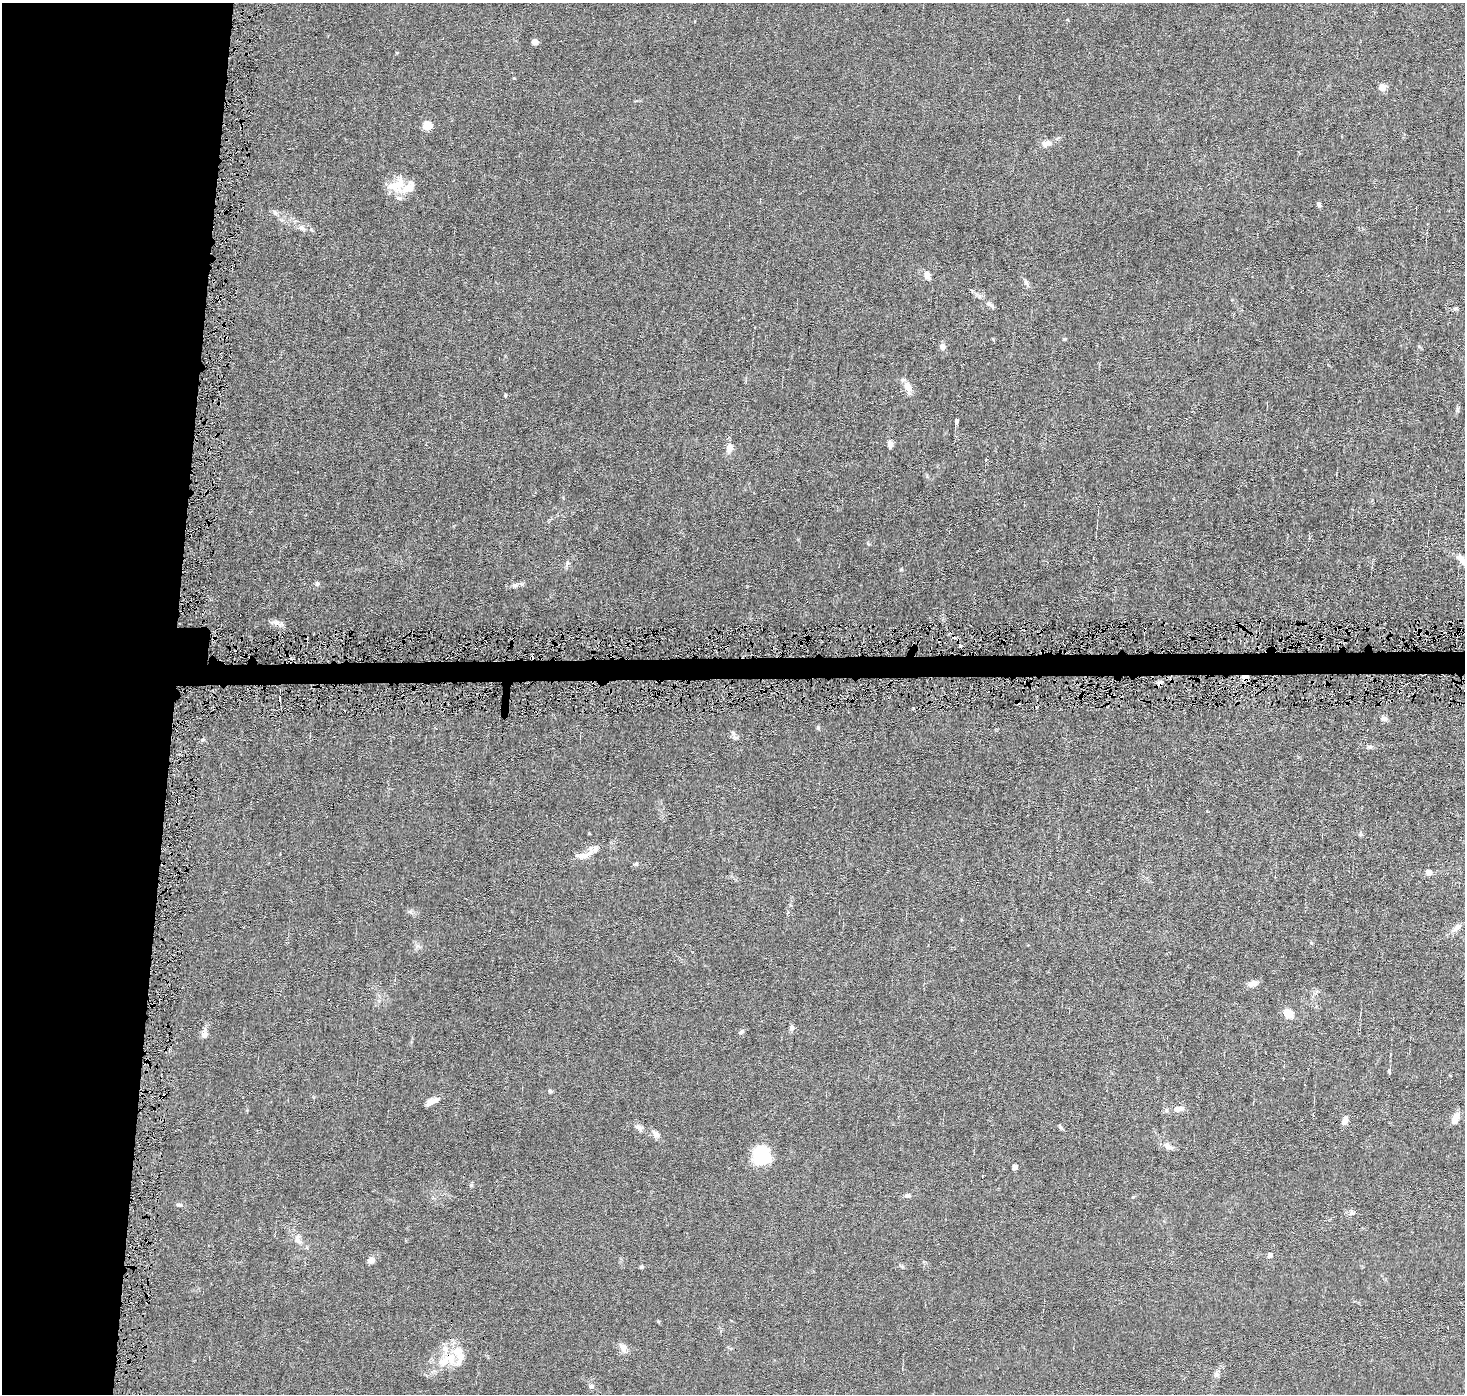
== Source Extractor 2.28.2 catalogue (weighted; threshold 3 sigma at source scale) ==
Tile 4 of 3 x 3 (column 1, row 2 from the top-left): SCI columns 1-1463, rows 1495-2886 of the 4389 x 4421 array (HDU 1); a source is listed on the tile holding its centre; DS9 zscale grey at full resolution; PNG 1467 x 1396 px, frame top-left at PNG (2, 3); no overlay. Shown black and unused: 13% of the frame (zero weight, under 4 of 8 exposures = <1% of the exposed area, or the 3 px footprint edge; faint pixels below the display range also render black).
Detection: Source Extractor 2.28.2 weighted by HDU 2 'WHT'; one run over the whole footprint, this tile lists its part. Background 0.0148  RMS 0.0022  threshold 0.00894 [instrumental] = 3 sigma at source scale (4.09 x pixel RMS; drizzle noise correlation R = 1.36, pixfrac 0.8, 0.05/0.05 arcsec/px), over >= 5 px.
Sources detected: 83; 1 inside a brighter object's white glare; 4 cosmic-ray / hot-pixel residue — not listed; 4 inside a brighter listed object's ellipse — not listed separately; the other 74 listed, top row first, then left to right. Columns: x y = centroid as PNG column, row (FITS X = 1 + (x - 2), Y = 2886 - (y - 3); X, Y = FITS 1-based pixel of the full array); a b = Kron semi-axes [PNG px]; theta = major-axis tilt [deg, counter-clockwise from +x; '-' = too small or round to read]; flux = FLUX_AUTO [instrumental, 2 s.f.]
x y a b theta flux
1067 19 5 3 - 0.16
535 42 5 4 - 1.4
1382 87 7 7 - 1.3
427 125 8 8 - 3.1
1046 143 16 8 23 1.4
396 186 27 19 28 4.3
1319 204 6 5 - 0.45
275 213 9 4 -55 0.53
302 228 10 8 -35 1
927 275 9 7 -78 1.4
1026 282 11 5 -73 0.58
990 305 14 5 -34 0.69
1455 308 7 5 2 0.35
1064 339 4 4 - 0.2
942 346 8 7 - 0.82
908 387 15 9 -69 1.8
505 395 5 3 - 0.18
1457 409 7 4 90 0.34
957 420 5 3 - 1.2
890 444 10 6 87 0.85
729 448 13 8 70 1.5
986 459 3 3 - 0.19
1463 561 19 9 -38 2.9
567 563 9 6 52 0.58
901 569 5 4 - 0.21
317 583 6 5 - 0.5
515 585 9 6 13 0.73
276 623 11 8 -16 1
214 639 4 3 - 0.47
960 646 3 3 - 0.78
1246 678 9 8 - 1.2
913 708 3 3 - 0.48
1384 719 9 6 -7 0.7
818 728 6 4 -69 0.3
734 737 10 4 -75 0.49
203 739 6 4 1 0.28
1370 747 9 5 -6 0.51
1361 835 6 4 0 0.3
584 855 31 10 34 2.6
636 864 6 5 - 0.32
1429 872 6 6 - 1.1
1456 928 17 7 42 1.3
1253 983 12 7 19 1.2
1288 1013 10 8 -29 2.6
792 1028 8 6 86 0.56
741 1032 8 5 45 0.48
204 1033 13 8 85 1.1
1389 1071 6 3 82 0.52
1283 1078 2 2 - 0.14
1305 1084 3 2 - 0.17
550 1091 6 5 - 0.41
432 1101 17 7 24 1.3
1178 1109 17 8 6 1.5
1313 1115 3 3 - 0.23
1455 1119 13 8 72 1.9
1345 1121 10 6 65 1.1
639 1127 12 7 -37 0.9
1061 1127 7 4 -46 0.33
656 1134 9 6 -41 1.3
1168 1146 13 7 -35 1.1
761 1156 23 16 73 7.8
1014 1167 5 5 - 0.67
471 1185 6 5 - 0.31
907 1195 7 5 10 0.66
179 1205 9 4 -11 0.41
1351 1213 9 6 49 0.56
297 1239 14 11 -85 1.4
1270 1255 6 6 - 0.56
371 1260 8 8 - 0.98
641 1267 5 4 - 0.28
623 1347 13 8 -59 1.2
445 1362 20 13 29 4.2
1217 1375 9 6 -90 0.6
591 1387 7 6 - 0.55
Overlapping masked pixels (flux is a lower limit): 2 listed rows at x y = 214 639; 1246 678
Isophote crosses this tile's border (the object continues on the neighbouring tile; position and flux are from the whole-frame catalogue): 1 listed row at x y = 1463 561
Unlisted compact peaks at least as high as the median listed source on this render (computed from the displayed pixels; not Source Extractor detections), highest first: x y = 514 78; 410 912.